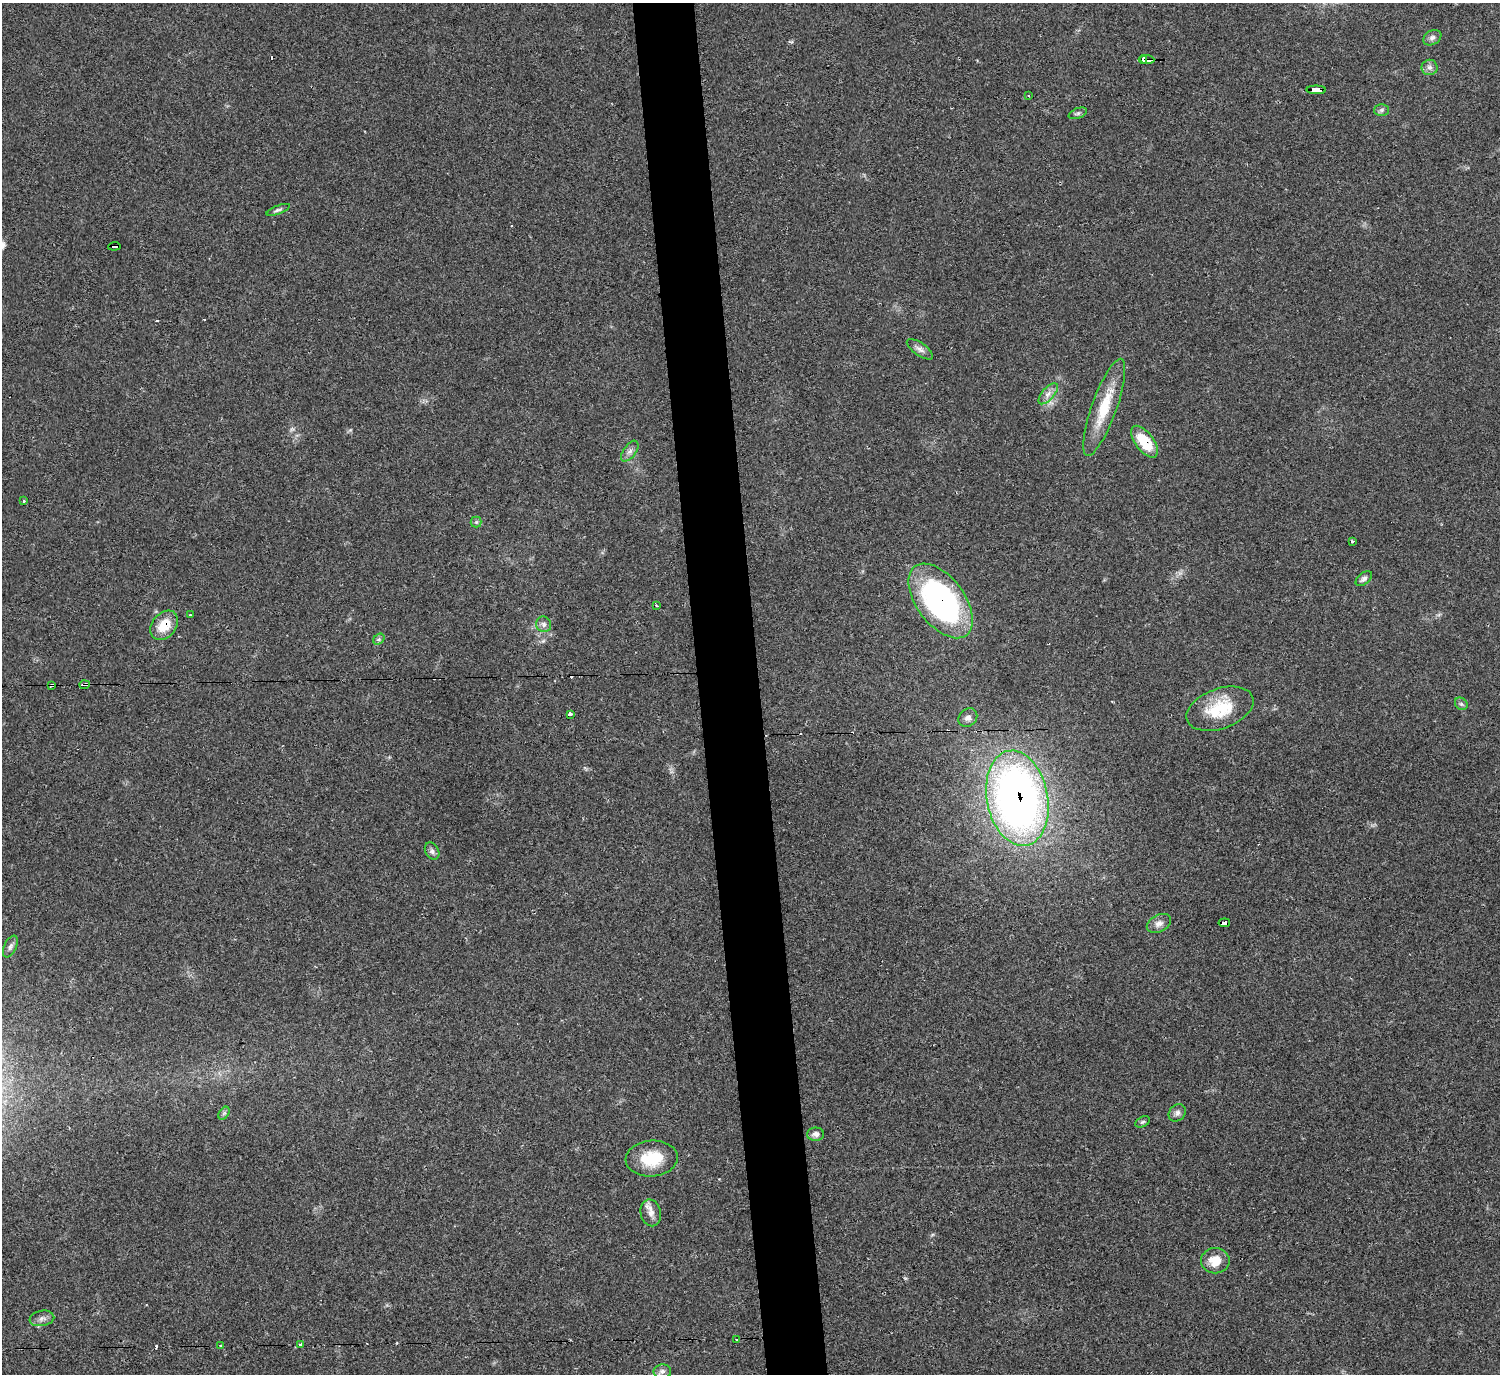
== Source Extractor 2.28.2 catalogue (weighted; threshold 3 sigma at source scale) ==
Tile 5 of 3 x 3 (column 2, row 2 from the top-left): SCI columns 1500-2997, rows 1602-2973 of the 4494 x 4475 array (HDU 1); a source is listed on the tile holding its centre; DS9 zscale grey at full resolution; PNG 1502 x 1376 px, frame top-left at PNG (2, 3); each listed source drawn as its Kron ellipse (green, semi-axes under 4 px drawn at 4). Shown black and unused: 4% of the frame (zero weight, under 2 of 3 exposures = <1% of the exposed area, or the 3 px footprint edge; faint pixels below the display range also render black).
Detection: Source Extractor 2.28.2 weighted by HDU 2 'WHT'; one run over the whole footprint, this tile lists its part. Background 0.0551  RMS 0.0067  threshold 0.0302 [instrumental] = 3 sigma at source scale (4.5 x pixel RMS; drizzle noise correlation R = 1.50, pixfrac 1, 0.05/0.05 arcsec/px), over >= 5 px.
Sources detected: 56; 8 cosmic-ray / hot-pixel residue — neither listed nor drawn; the other 48 listed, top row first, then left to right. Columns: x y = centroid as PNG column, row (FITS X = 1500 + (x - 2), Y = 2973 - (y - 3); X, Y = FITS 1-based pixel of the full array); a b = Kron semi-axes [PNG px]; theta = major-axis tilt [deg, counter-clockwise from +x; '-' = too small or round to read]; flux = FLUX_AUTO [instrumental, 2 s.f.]
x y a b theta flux
1432 38 9 7 32 2.5
1143 59 4 3 - 52
1147 60 7 3 -2 47
1430 67 8 7 - 2.5
1316 90 10 4 -1 140
1028 95 3 2 - 0.52
1382 110 7 6 - 1.6
1078 113 9 5 21 1.6
278 210 12 4 21 1.7
114 246 6 4 8 14
920 349 15 6 -35 3.2
1048 394 13 6 49 3.8
1104 407 51 12 70 25
1144 442 18 9 -53 20
630 451 12 6 54 2.9
23 501 3 3 - 1.7
476 522 5 5 - 1.2
1352 541 3 3 - 1.3
1364 579 9 5 39 2.1
941 601 43 24 -53 160
657 606 3 2 - 1.3
190 615 3 2 - 0.62
544 624 8 7 - 2.5
164 625 16 12 50 14
379 639 6 5 - 1.2
51 685 4 3 - 2.2
85 685 5 3 - 6.8
1461 704 7 5 -44 1.4
1220 709 35 20 20 29
570 714 4 3 - 6.4
968 718 10 8 41 3.2
1017 798 48 30 -79 400
432 851 9 6 -61 2.1
1159 923 13 8 27 4
1224 923 6 3 7 130
10 947 11 6 65 2.3
224 1113 7 4 55 1.2
1177 1113 9 7 46 2.6
1143 1122 8 5 27 1.2
816 1134 8 6 2 2.8
652 1158 26 18 5 23
651 1213 13 10 -77 5
1215 1261 14 12 -1 10
42 1318 12 7 10 3
737 1339 3 3 - 2.8
300 1344 3 3 - 1.5
220 1345 3 3 - 2
662 1371 9 7 2 3
Overlapping masked pixels (flux is a lower limit): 11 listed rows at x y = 1143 59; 1147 60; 1316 90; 114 246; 1144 442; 941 601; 164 625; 51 685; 85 685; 1017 798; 1224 923